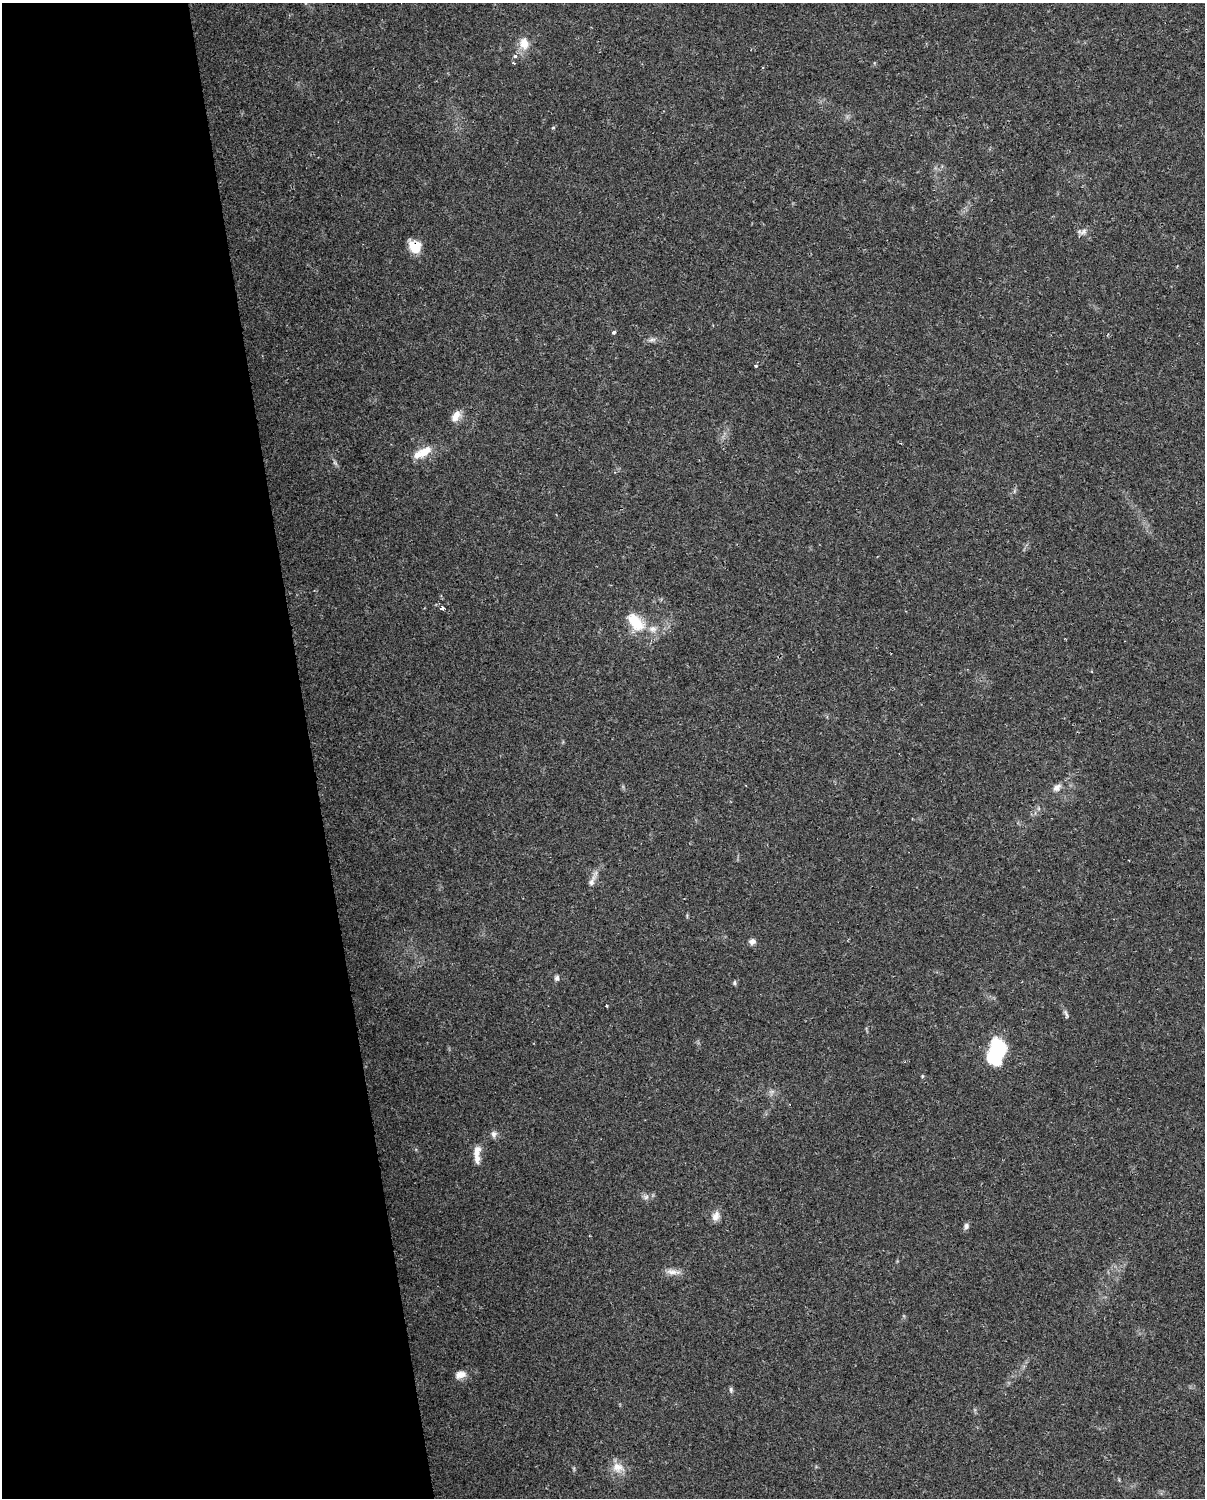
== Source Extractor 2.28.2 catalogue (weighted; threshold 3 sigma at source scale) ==
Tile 5 of 4 x 3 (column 1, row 2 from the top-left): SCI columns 1-1203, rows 1524-3019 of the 4812 x 4588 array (HDU 1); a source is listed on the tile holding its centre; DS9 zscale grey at full resolution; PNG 1207 x 1500 px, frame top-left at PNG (2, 3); no overlay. Shown black and unused: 26% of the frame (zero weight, under 2 of 3 exposures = <1% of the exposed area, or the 3 px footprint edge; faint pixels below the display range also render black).
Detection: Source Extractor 2.28.2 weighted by HDU 2 'WHT'; one run over the whole footprint, this tile lists its part. Background 0.0362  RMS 0.0036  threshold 0.0163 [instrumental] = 3 sigma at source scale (4.5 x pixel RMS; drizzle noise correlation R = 1.50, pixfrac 1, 0.0396/0.0396 arcsec/px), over >= 5 px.
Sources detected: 37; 1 inside a brighter object's white glare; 1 cosmic-ray / hot-pixel residue — not listed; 2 inside a brighter listed object's ellipse — not listed separately; the other 33 listed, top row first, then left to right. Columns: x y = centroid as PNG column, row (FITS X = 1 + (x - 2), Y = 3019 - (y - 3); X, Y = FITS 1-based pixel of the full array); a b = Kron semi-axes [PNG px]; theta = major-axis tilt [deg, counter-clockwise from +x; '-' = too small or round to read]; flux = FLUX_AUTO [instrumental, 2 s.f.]
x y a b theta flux
524 43 15 12 -75 4.7
515 56 5 4 - 0.95
514 63 3 3 - 0.44
553 127 5 3 - 0.36
1084 231 11 7 51 1.5
415 246 13 12 - 6.9
614 332 4 3 - 1.8
652 340 11 5 11 1.3
756 365 4 3 - 0.68
456 416 15 10 57 3.2
423 453 22 11 37 5.7
335 463 7 4 -34 0.71
442 608 4 3 - 1.9
635 621 24 13 -48 11
653 629 12 8 6 2.5
1057 787 12 8 41 2
592 881 24 7 64 2.6
752 941 8 7 - 1.5
557 978 8 6 76 0.95
734 983 7 4 85 0.58
606 1006 3 2 - 0.45
1066 1014 14 4 -70 0.98
992 1057 39 15 64 23
922 1076 6 3 -72 0.38
494 1134 9 8 - 1.3
476 1158 16 8 -80 2.8
646 1197 7 7 - 1.1
716 1216 13 10 68 2.5
966 1226 9 6 84 1
673 1272 22 7 -7 2.6
460 1375 13 8 17 2.9
731 1390 8 5 -80 0.74
618 1467 17 12 -16 4.4
Overlapping masked pixels (flux is a lower limit): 1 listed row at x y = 415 246